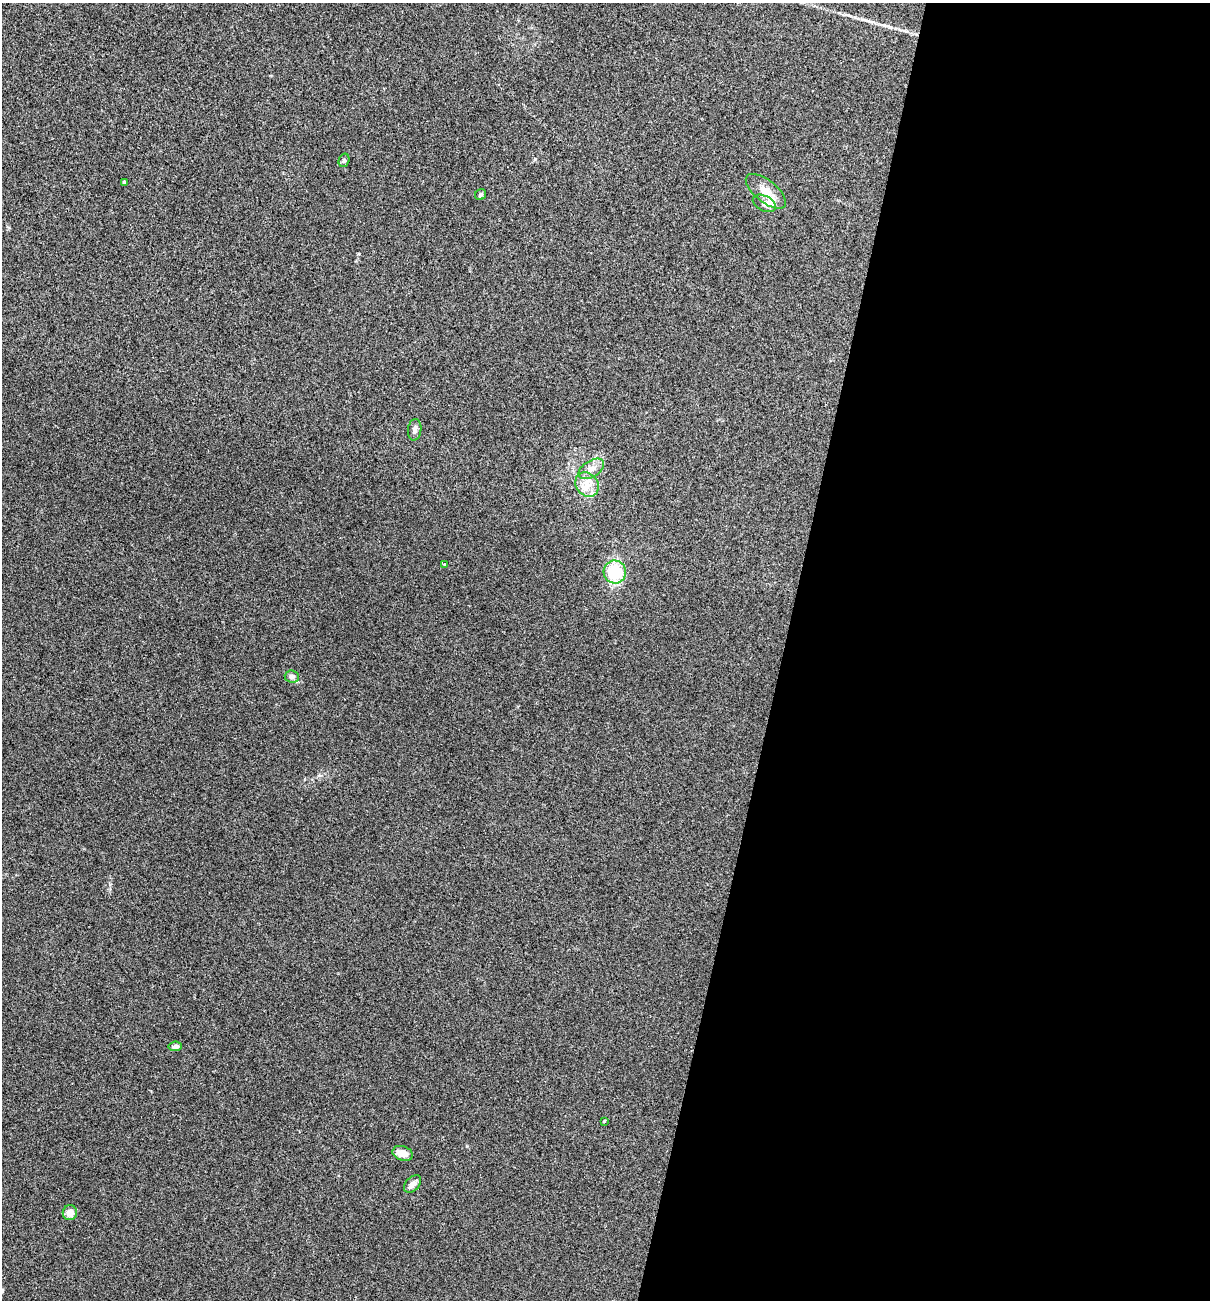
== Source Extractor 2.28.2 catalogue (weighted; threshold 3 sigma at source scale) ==
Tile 12 of 4 x 4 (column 4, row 3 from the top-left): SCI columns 3751-4958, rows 1299-2596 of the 5209 x 5195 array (HDU 1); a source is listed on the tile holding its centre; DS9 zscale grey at full resolution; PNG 1212 x 1302 px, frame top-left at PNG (2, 3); each listed source drawn as its Kron ellipse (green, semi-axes under 4 px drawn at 4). Shown black and unused: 35% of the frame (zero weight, under 3 of 4 exposures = <1% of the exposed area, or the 3 px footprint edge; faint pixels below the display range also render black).
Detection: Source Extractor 2.28.2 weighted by HDU 2 'WHT'; one run over the whole footprint, this tile lists its part. Background 0.12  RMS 0.0065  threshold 0.0294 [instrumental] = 3 sigma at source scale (4.5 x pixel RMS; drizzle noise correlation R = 1.50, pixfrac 1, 0.05/0.05 arcsec/px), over >= 5 px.
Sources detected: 18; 2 inside a brighter listed object's ellipse — not listed separately; the other 16 listed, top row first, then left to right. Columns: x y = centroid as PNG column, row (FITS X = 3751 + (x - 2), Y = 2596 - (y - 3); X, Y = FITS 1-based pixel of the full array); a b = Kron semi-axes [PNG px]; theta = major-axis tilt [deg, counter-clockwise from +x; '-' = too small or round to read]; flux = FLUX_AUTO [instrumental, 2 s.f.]
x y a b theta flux
344 160 7 5 74 1.2
125 182 4 3 - 1.6
766 191 24 11 -39 8.5
481 195 6 5 - 1.4
764 203 12 7 -27 2.7
415 430 11 6 83 2.4
591 469 14 8 32 5
587 484 13 11 -53 7.3
445 565 4 3 - 0.65
615 572 11 11 - 26
292 676 7 6 - 2.1
175 1046 7 4 8 2.6
604 1121 4 3 - 0.55
403 1153 10 7 -18 6.5
413 1184 10 6 47 3.2
70 1213 7 7 - 4.7